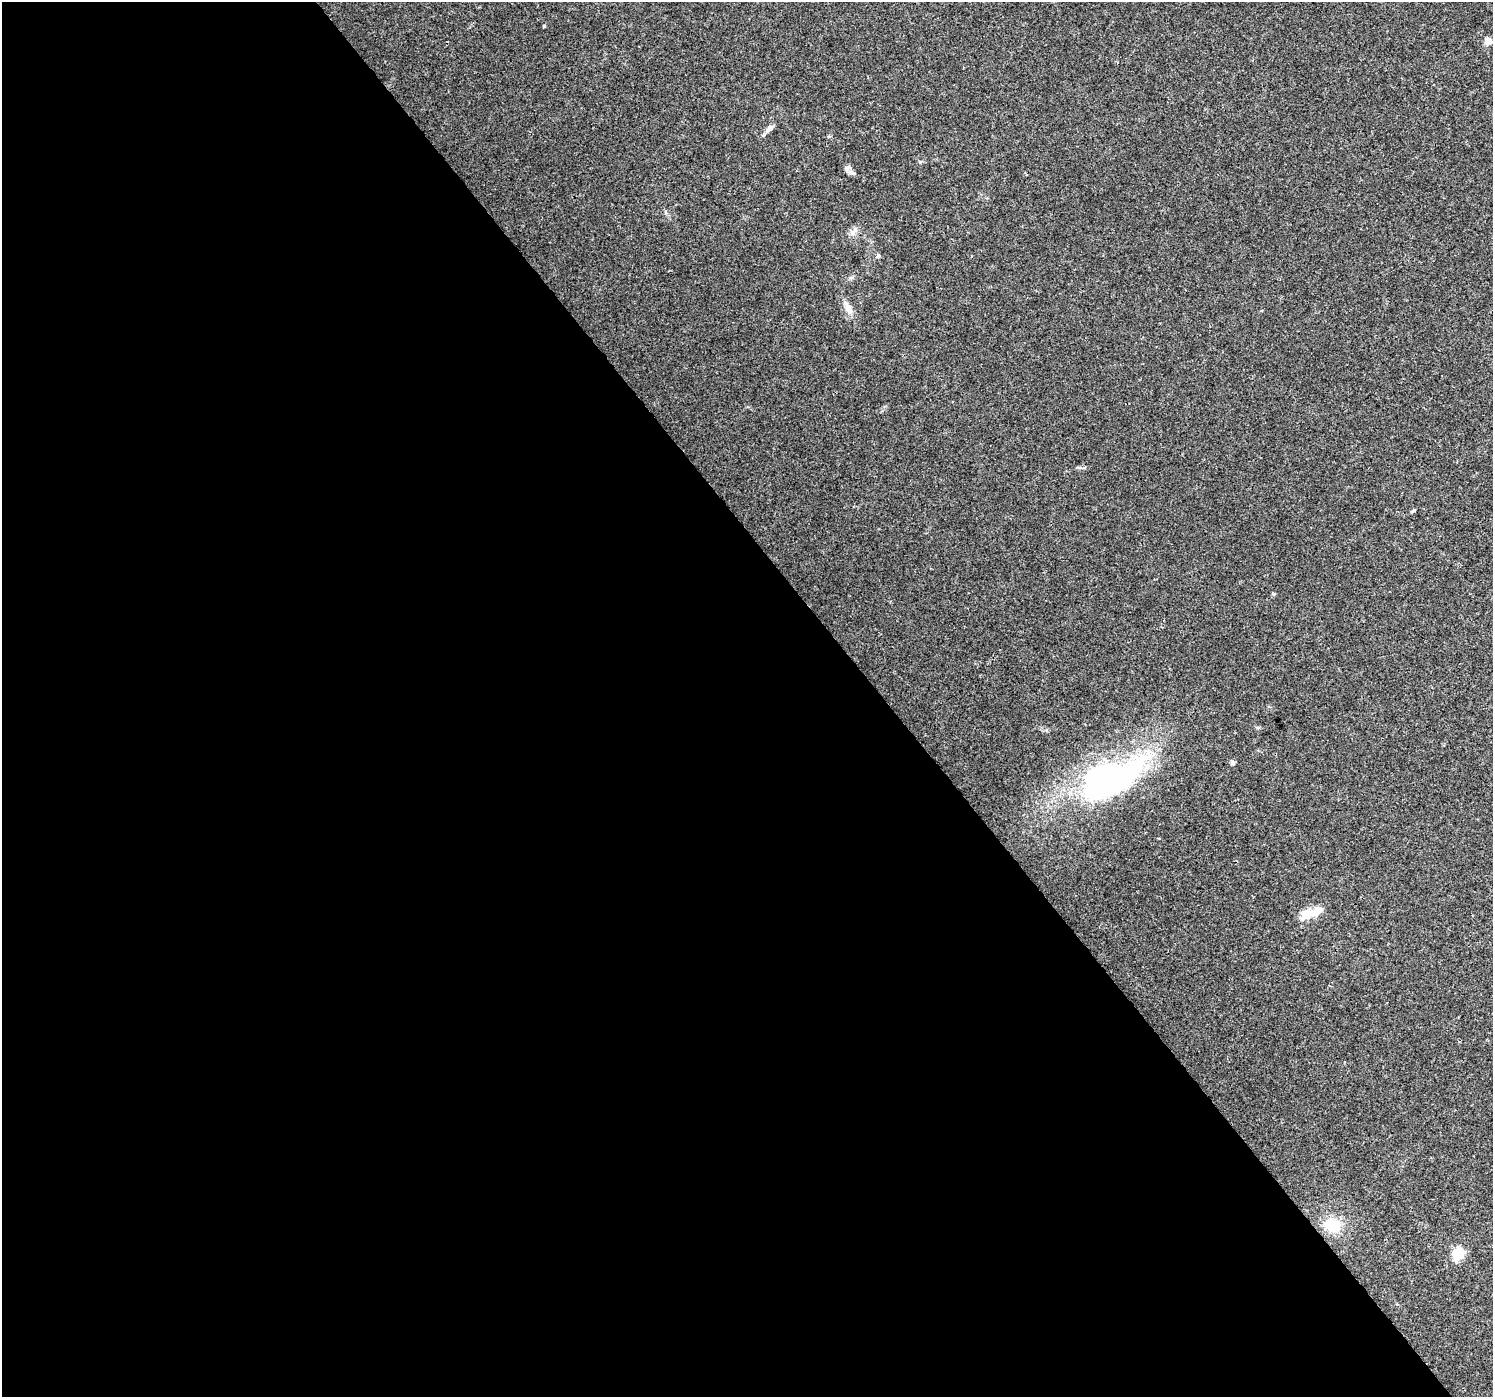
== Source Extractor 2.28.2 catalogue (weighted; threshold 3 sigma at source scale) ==
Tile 9 of 4 x 4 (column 1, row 3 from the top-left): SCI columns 6-1496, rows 1591-2985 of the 5969 x 5907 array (HDU 1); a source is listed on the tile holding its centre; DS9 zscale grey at full resolution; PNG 1495 x 1399 px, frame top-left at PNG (2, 2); no overlay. Shown black and unused: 59% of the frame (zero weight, under 3 of 4 exposures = <1% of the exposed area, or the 3 px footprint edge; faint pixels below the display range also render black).
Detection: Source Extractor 2.28.2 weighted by HDU 2 'WHT'; one run over the whole footprint, this tile lists its part. Background 0.0342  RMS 0.0035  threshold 0.0158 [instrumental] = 3 sigma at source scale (4.5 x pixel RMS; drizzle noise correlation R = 1.50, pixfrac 1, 0.0396/0.0396 arcsec/px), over >= 5 px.
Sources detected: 15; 2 inside a brighter object's white glare — not listed; the other 13 listed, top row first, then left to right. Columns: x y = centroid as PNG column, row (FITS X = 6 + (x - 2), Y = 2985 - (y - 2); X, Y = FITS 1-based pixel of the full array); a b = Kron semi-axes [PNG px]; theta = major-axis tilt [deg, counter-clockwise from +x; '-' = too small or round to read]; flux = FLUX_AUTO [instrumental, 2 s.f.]
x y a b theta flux
544 26 3 3 - 0.4
1488 41 5 5 - 7.2
769 128 12 6 49 1.6
852 173 11 4 -9 0.87
878 256 6 5 - 0.54
848 308 20 7 -64 2.8
1414 510 6 4 31 0.45
1273 594 5 5 - 0.44
1232 762 8 5 -80 0.67
1104 782 76 29 25 110
1307 914 27 12 29 5.5
1333 1225 18 15 -22 9.2
1458 1254 6 5 - 30